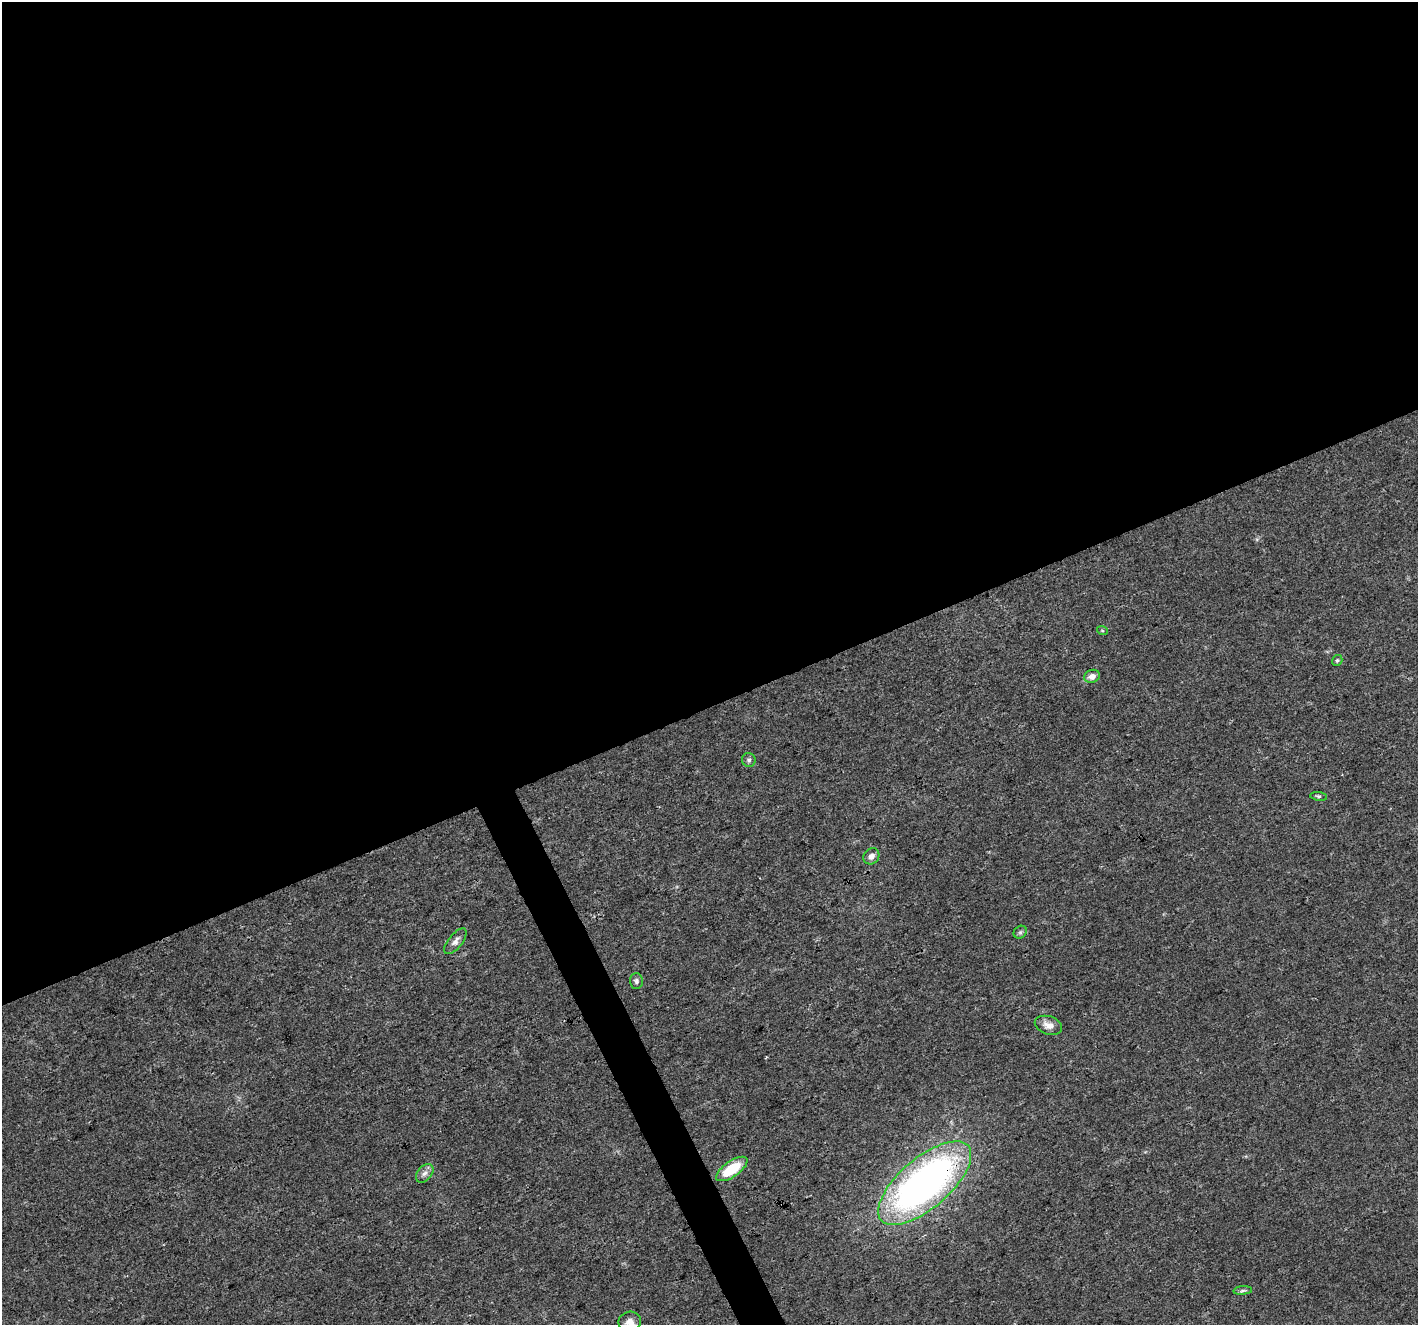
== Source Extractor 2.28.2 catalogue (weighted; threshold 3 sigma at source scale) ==
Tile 2 of 4 x 4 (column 2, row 1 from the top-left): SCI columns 1417-2832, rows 4061-5383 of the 5668 x 5532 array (HDU 1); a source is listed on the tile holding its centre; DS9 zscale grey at full resolution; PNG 1420 x 1327 px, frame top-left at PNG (2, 2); each listed source drawn as its Kron ellipse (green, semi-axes under 4 px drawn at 4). Shown black and unused: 55% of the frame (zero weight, under 3 of 4 exposures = <1% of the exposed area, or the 3 px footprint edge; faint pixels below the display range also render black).
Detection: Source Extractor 2.28.2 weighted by HDU 2 'WHT'; one run over the whole footprint, this tile lists its part. Background 0.0175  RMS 0.003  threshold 0.0133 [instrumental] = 3 sigma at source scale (4.5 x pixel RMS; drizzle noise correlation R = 1.50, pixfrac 1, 0.0396/0.0396 arcsec/px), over >= 5 px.
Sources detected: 15; all 15 listed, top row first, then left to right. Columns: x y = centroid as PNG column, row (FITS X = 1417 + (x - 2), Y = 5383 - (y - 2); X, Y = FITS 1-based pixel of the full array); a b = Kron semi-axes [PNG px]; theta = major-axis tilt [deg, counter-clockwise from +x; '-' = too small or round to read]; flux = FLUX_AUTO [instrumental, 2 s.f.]
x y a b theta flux
1102 630 5 3 - 0.29
1337 660 6 5 - 0.49
1092 676 8 6 22 1.9
749 760 7 6 - 0.76
1319 796 8 3 -8 0.46
871 856 8 7 - 1.6
1020 932 7 6 - 0.6
455 941 15 7 51 1.6
636 981 8 6 -89 0.83
1048 1025 14 9 -18 2.4
732 1169 18 8 34 11
425 1173 11 7 50 1.4
925 1183 57 25 41 140
1243 1290 9 4 5 0.59
630 1321 11 10 - 2.2
Overlapping masked pixels (flux is a lower limit): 1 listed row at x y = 925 1183
Isophote crosses this tile's border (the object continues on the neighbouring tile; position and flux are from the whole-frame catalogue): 1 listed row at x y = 630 1321